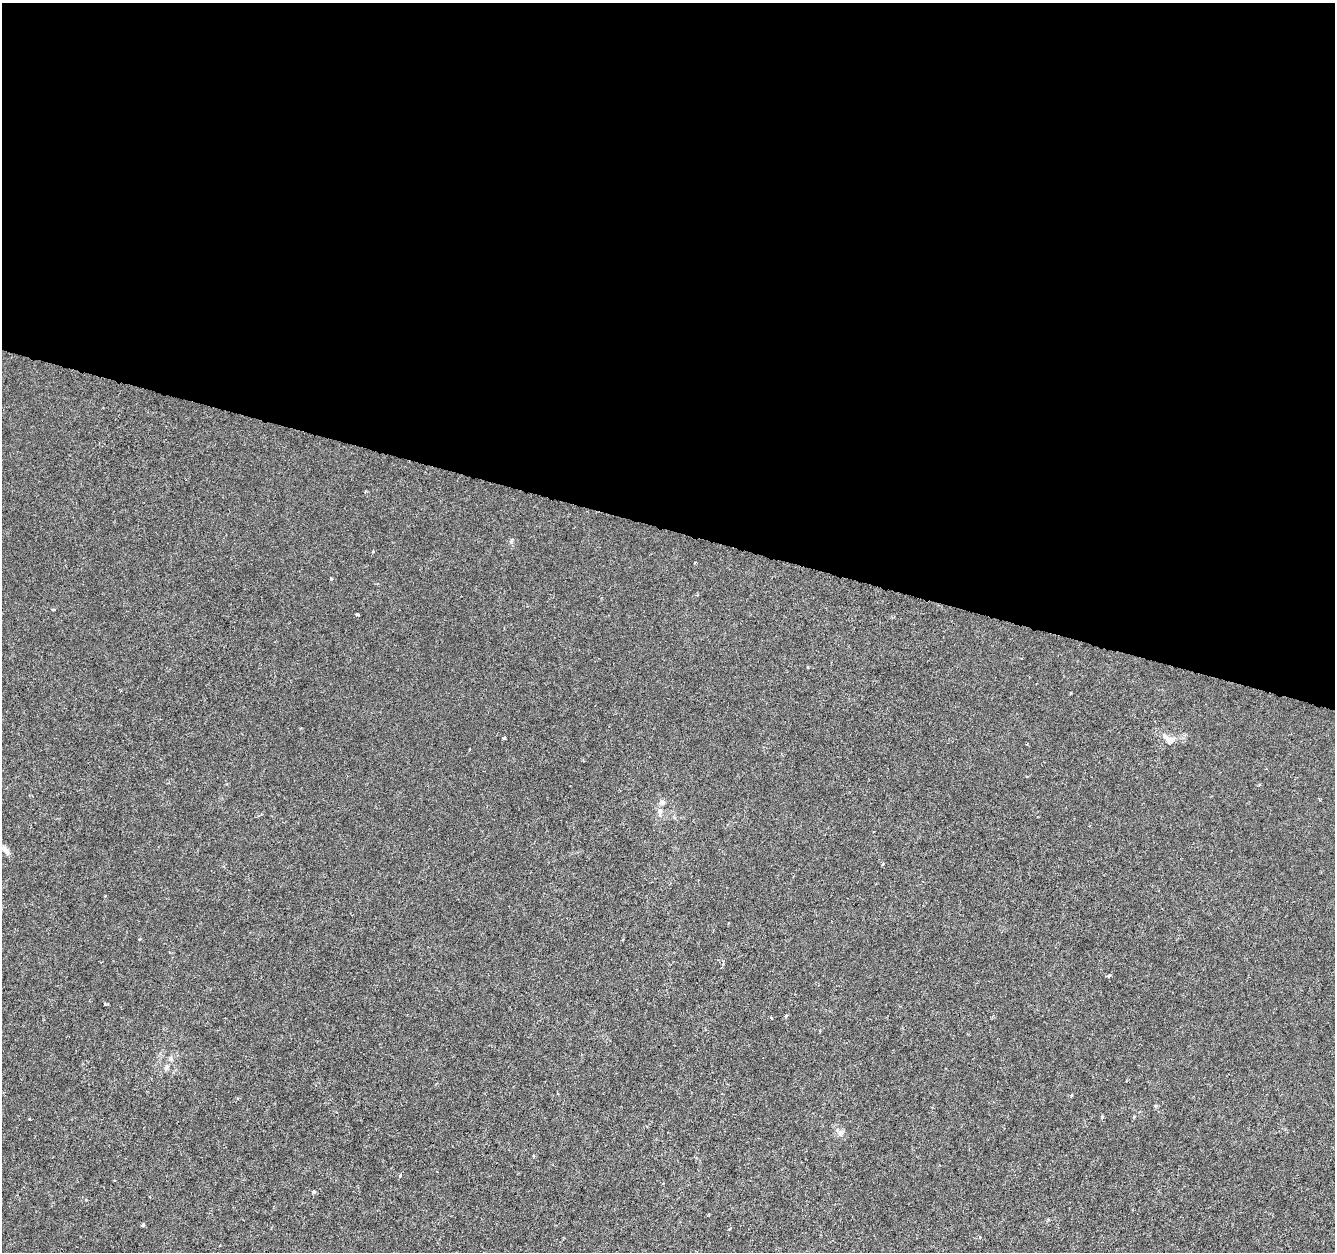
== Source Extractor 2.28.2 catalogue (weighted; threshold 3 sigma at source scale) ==
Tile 3 of 4 x 4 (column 3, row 1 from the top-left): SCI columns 2665-3997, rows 3969-5218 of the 5338 x 5500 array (HDU 1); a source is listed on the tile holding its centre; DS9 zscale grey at full resolution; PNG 1337 x 1254 px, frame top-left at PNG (2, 3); no overlay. Shown black and unused: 42% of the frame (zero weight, under 3 of 6 exposures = <1% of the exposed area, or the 3 px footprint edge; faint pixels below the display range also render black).
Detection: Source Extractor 2.28.2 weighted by HDU 2 'WHT'; one run over the whole footprint, this tile lists its part. Background -2.84e-04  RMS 0.0012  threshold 0.0051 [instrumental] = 3 sigma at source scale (4.09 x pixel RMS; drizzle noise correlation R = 1.36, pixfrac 0.8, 0.0396/0.0396 arcsec/px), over >= 5 px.
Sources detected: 20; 1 cosmic-ray / hot-pixel residue — not listed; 2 inside a brighter listed object's ellipse — not listed separately; the other 17 listed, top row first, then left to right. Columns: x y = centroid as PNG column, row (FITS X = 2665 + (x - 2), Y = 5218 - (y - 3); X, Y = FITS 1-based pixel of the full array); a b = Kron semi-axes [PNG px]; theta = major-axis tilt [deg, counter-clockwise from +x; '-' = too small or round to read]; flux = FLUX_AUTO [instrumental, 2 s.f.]
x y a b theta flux
53 610 4 3 - 0.11
357 614 4 3 - 0.27
808 667 3 3 - 0.1
504 738 3 3 - 0.22
1167 738 17 7 -51 0.86
660 811 10 6 85 0.49
5 850 15 6 -50 0.61
883 864 4 3 - 0.12
140 939 3 3 - 0.11
1109 976 5 3 - 0.2
786 1016 4 3 - 0.21
171 1058 8 5 -73 0.26
166 1068 8 6 74 0.32
840 1133 10 8 -51 0.59
313 1191 4 4 - 0.24
143 1225 4 3 - 0.21
980 1237 4 4 - 0.18
Unlisted compact peaks at least as high as the median listed source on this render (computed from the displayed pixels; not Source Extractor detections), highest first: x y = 331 579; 511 542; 400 1176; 1102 1117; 1155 1106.